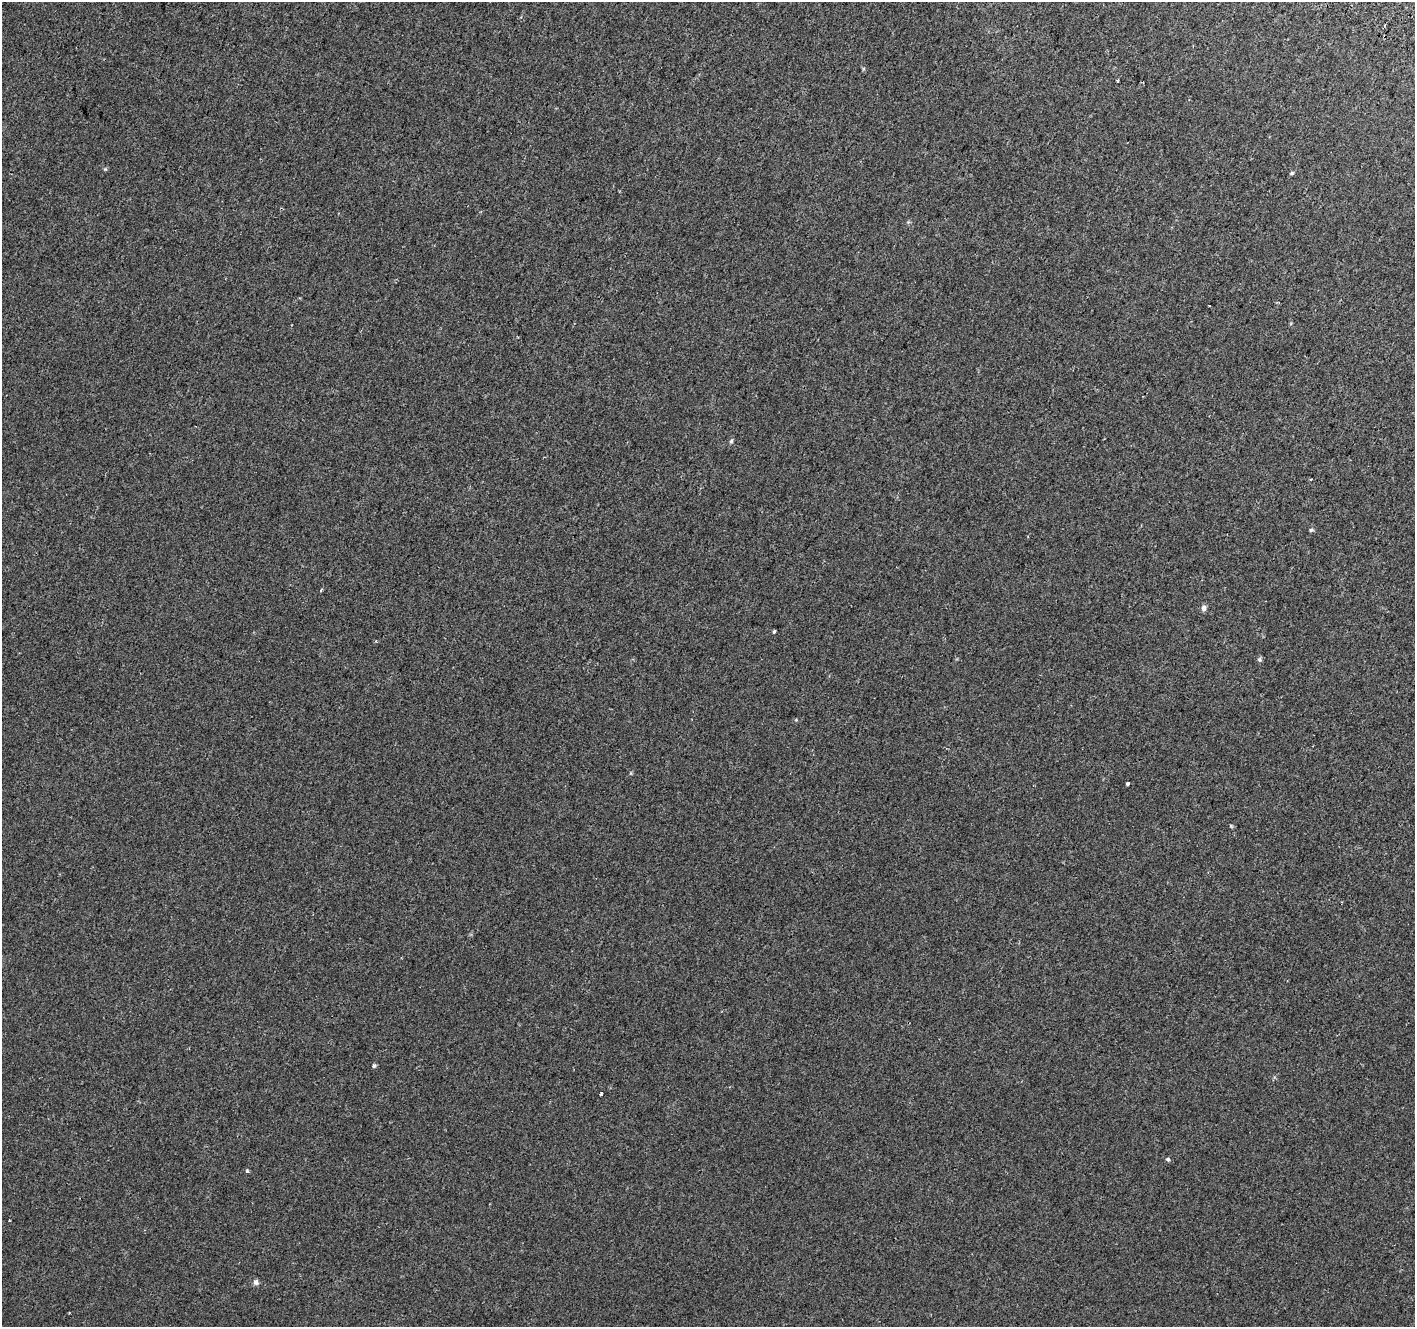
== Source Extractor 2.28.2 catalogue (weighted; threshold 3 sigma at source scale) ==
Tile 10 of 4 x 4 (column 2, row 3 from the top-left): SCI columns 1444-2856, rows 1585-2909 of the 5718 x 5883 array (HDU 1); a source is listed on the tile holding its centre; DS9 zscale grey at full resolution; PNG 1417 x 1329 px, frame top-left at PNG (2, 2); no overlay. Shown black and unused: <1% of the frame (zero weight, under 2 of 3 exposures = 3% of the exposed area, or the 3 px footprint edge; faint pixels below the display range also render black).
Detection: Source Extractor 2.28.2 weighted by HDU 2 'WHT'; one run over the whole footprint, this tile lists its part. Background 5.91e-04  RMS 0.0039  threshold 0.0175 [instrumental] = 3 sigma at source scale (4.5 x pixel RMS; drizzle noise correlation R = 1.50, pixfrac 1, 0.0396/0.0396 arcsec/px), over >= 5 px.
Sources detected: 19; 3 cosmic-ray / hot-pixel residue — not listed; the other 16 listed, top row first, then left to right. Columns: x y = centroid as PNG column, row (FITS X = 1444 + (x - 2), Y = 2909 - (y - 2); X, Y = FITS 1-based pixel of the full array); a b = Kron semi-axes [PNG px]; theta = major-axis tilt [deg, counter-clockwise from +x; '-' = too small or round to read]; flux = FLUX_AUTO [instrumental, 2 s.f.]
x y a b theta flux
1117 81 3 3 - 1.1
105 169 5 5 - 0.42
1291 173 6 4 19 0.5
731 441 6 4 46 0.54
1311 479 3 3 - 0.37
1311 530 6 4 13 0.48
1204 608 7 6 - 1.3
774 631 4 3 - 1.5
1259 660 6 6 - 0.69
1128 784 4 3 - 1.8
373 1066 3 3 - 1.6
601 1094 4 3 - 1.7
1168 1159 5 4 - 0.74
247 1171 4 3 - 0.8
256 1282 7 7 - 1.1
69 1313 2 2 - 0.23